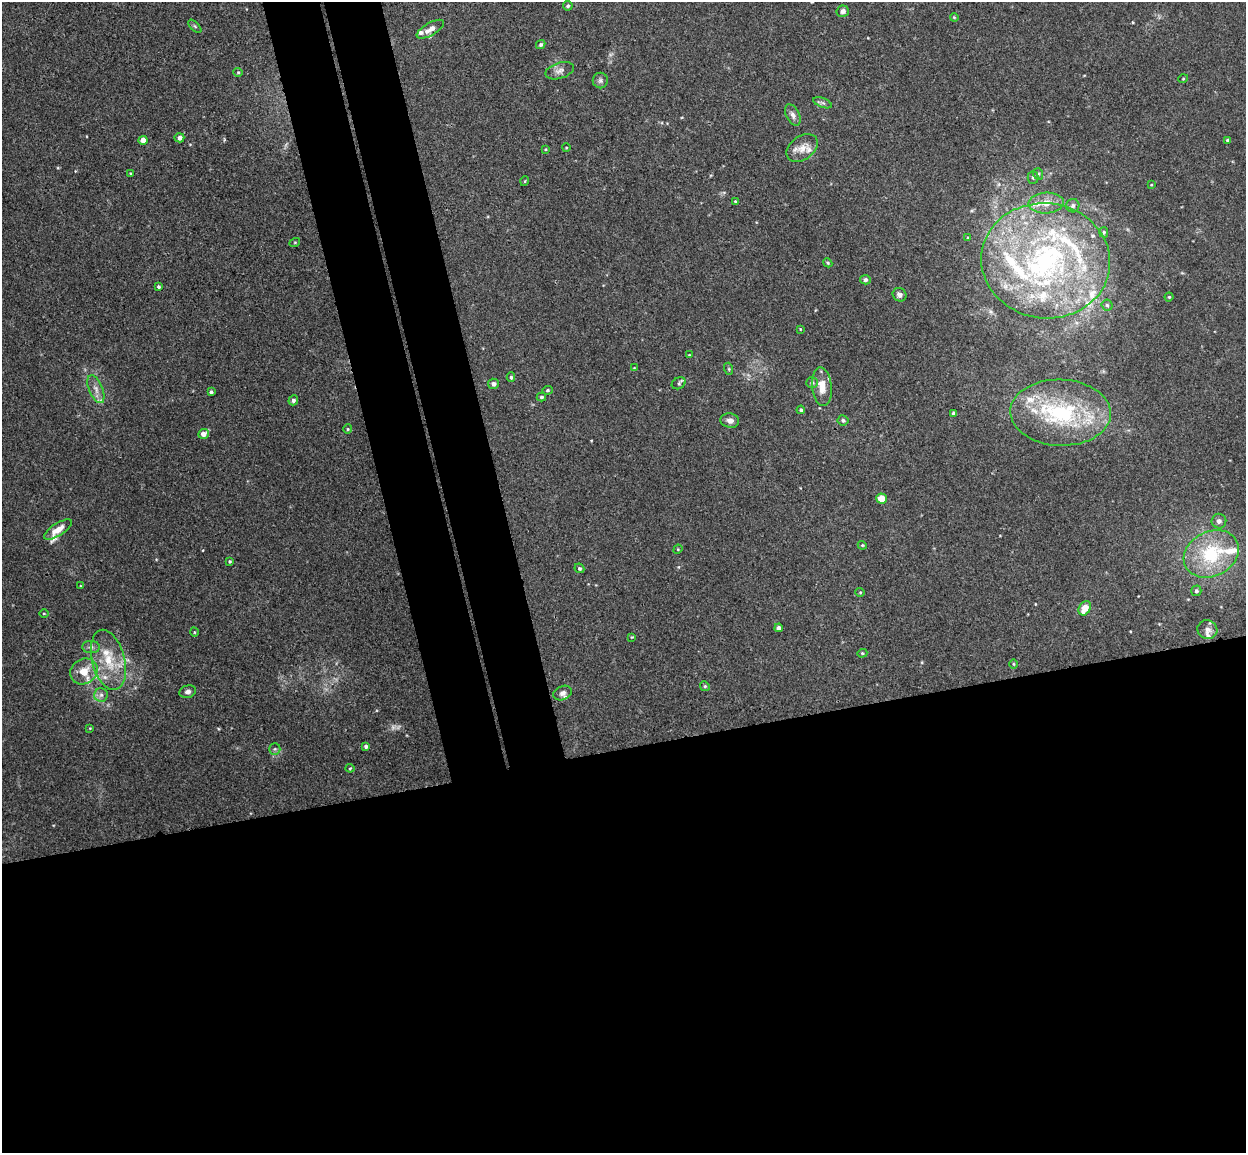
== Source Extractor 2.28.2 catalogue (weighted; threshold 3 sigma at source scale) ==
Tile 15 of 4 x 4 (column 3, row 4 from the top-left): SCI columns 2543-3786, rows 154-1304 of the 5086 x 5029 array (HDU 1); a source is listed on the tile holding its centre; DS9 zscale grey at full resolution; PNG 1248 x 1155 px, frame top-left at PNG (2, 2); each listed source drawn as its Kron ellipse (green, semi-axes under 4 px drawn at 4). Shown black and unused: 41% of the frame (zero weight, under 3 of 4 exposures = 5% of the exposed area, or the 3 px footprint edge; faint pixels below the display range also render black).
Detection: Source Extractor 2.28.2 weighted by HDU 2 'WHT'; one run over the whole footprint, this tile lists its part. Background 0.0427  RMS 0.0043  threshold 0.0192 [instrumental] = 3 sigma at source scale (4.5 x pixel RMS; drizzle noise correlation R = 1.50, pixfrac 1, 0.05/0.05 arcsec/px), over >= 5 px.
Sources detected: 108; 1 too faint to see at this stretch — neither listed nor drawn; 20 inside a brighter listed object's ellipse — not listed separately; the other 87 listed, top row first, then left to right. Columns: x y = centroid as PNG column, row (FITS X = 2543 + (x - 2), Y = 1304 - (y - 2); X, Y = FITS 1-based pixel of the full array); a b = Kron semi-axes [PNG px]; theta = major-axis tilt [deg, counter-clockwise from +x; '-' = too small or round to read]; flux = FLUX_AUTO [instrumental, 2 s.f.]
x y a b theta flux
568 6 5 4 - 0.76
843 11 6 5 - 1.7
954 17 4 3 - 0.37
195 26 8 3 -45 0.58
430 29 15 6 30 2.9
541 44 5 4 - 0.83
560 71 15 8 17 2.5
238 72 4 4 - 0.53
1183 79 5 3 - 0.4
600 81 8 7 - 1.2
823 103 10 4 -21 1
793 115 11 6 -63 1.9
179 138 5 4 - 1.6
143 140 4 4 - 4.1
1228 140 4 3 - 1.1
566 148 4 3 - 0.32
802 148 17 11 36 5
546 149 4 3 - 0.34
130 173 4 3 - 0.36
1038 174 6 5 - 0.73
1033 177 6 5 - 0.79
525 181 5 3 - 0.35
1151 185 4 2 - 0.31
735 201 4 4 - 0.45
1046 203 18 10 3 6
1073 206 7 6 - 1.3
1104 232 5 4 - 0.62
968 238 3 3 - 0.54
295 242 5 3 - 0.39
1046 261 64 57 -7 120
828 263 5 3 - 0.49
865 280 5 4 - 1.1
159 287 4 3 - 0.7
899 295 7 6 - 1.6
1169 297 4 4 - 0.5
1107 305 5 5 - 0.75
800 329 4 4 - 0.35
689 355 4 2 - 0.29
634 368 4 4 - 0.35
729 369 6 4 -72 0.54
511 377 4 4 - 0.65
679 383 7 5 30 0.83
812 383 6 5 - 1.2
493 384 5 5 - 1.6
822 387 19 9 -84 5.5
96 389 15 6 -68 2.9
547 390 5 4 - 0.62
211 392 3 3 - 0.74
541 397 5 4 - 0.74
293 400 5 4 - 0.98
801 410 4 4 - 0.71
954 413 4 4 - 1.6
1060 413 50 33 -2 49
843 420 5 5 - 1
730 421 9 7 -11 2
348 429 4 4 - 0.49
203 434 6 4 21 3
882 499 5 5 - 7.2
1219 521 7 7 - 1.6
58 529 16 6 33 4.6
862 545 4 3 - 0.42
678 549 5 4 - 0.39
1211 554 29 22 26 28
230 561 3 3 - 0.53
579 568 5 4 - 0.77
80 586 3 2 - 0.29
1196 591 5 5 - 0.95
860 592 4 4 - 0.43
1085 608 8 5 58 5.2
44 613 4 3 - 0.37
779 628 4 4 - 1.2
1207 629 10 9 - 2
194 632 4 3 - 0.34
632 637 3 3 - 0.3
91 647 9 6 0 1.4
862 653 5 4 - 0.56
108 660 31 16 -76 15
1013 664 5 3 - 0.41
84 671 14 12 34 6.6
705 686 5 4 - 0.6
188 692 8 6 13 1.5
562 693 9 6 25 1.7
101 695 7 7 - 1.4
90 728 4 3 - 0.32
366 746 4 4 - 1.1
275 749 6 5 - 0.8
350 768 4 4 - 0.41